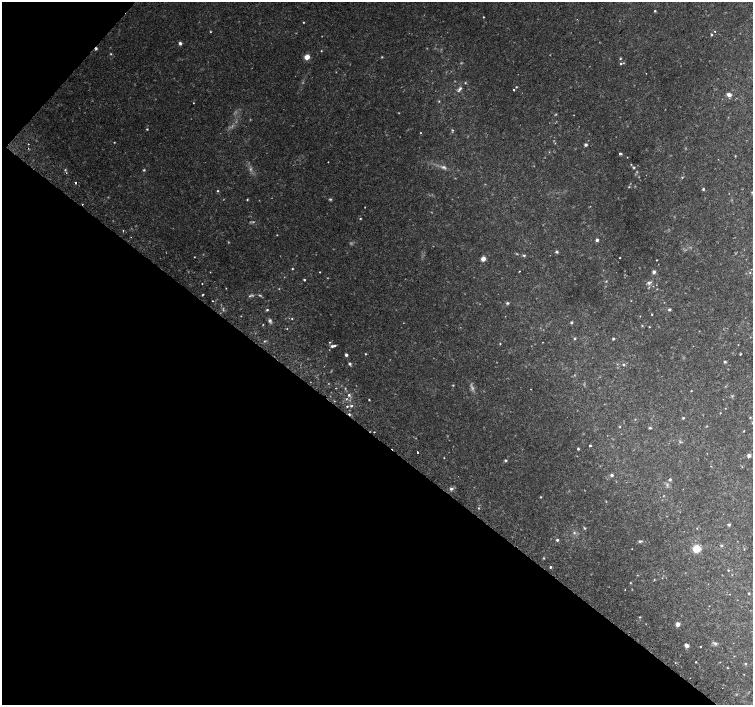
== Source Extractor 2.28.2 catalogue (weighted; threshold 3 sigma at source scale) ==
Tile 9 of 4 x 4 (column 1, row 3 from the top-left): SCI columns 36-1536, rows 1676-3080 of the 6068 x 6094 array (HDU 1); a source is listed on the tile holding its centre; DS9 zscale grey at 2 x 2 block average (1 PNG px = mean of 2 x 2 image px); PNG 755 x 707 px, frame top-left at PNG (2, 2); no overlay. Shown black and unused: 40% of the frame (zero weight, under 2 of 3 exposures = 2% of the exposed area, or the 3 px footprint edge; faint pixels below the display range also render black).
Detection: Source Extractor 2.28.2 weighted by HDU 2 'WHT'; one run over the whole footprint, this tile lists its part. Background 0.0435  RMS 0.0044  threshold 0.0197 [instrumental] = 3 sigma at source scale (4.5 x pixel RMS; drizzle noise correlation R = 1.50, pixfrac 1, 0.0396/0.0396 arcsec/px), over >= 5 px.
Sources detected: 142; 13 too faint to see at this stretch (2 x 2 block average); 5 cosmic-ray / hot-pixel residue — not listed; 2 inside a brighter listed object's ellipse — not listed separately; the other 122 listed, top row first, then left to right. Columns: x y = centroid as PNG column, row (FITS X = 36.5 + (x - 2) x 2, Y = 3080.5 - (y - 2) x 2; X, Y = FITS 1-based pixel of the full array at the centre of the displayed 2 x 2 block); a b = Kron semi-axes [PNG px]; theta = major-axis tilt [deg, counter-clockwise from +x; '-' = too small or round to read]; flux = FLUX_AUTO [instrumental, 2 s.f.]
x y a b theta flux
655 11 2 2 - 2.2
483 17 2 2 - 0.63
303 22 2 2 - 0.57
715 31 2 2 - 0.57
712 35 3 3 - 0.81
180 43 4 3 - 2
96 49 4 3 - 1.2
321 51 3 2 - 0.53
111 54 3 2 - 0.62
307 57 4 4 - 9.3
620 58 3 2 - 0.68
620 63 3 3 - 1.1
516 87 3 2 - 0.62
459 89 10 3 51 2.7
514 90 2 2 - 1.3
729 95 4 3 - 4.4
439 101 3 2 - 0.54
193 103 2 2 - 0.44
556 114 3 2 - 0.67
574 115 2 2 - 0.48
147 129 2 2 - 0.79
452 130 4 2 - 0.66
114 142 2 2 - 0.46
586 145 3 3 - 1.9
620 154 3 2 - 1.6
735 156 3 2 - 0.54
328 162 2 2 - 0.35
444 167 7 4 -7 2.5
634 167 3 3 - 0.94
144 170 4 3 - 0.86
682 178 3 2 - 0.6
76 183 2 2 - 2.8
629 187 2 2 - 0.6
703 189 3 3 - 1.1
218 191 3 2 - 0.7
752 192 3 2 - 0.64
247 199 3 2 - 0.71
360 218 3 2 - 0.64
123 231 3 2 - 0.57
277 235 2 2 - 0.42
597 240 3 2 - 2.6
556 252 4 3 - 1.4
524 255 4 3 - 1.1
620 258 2 2 - 0.51
483 259 5 4 - 4.7
657 260 2 2 - 0.62
292 269 2 2 - 0.69
519 271 2 2 - 0.83
320 272 2 2 - 0.53
654 272 2 2 - 4.8
750 272 3 2 - 0.51
304 280 3 2 - 1.1
606 281 3 3 - 0.66
649 283 6 4 21 2.2
226 288 2 2 - 0.4
203 294 2 2 - 0.7
212 301 2 2 - 0.49
507 303 4 3 - 1.3
669 309 3 3 - 1.5
267 310 3 3 - 1
652 314 2 2 - 0.64
505 316 2 2 - 0.49
292 318 2 2 - 0.56
270 321 6 4 -85 1.9
571 322 4 3 - 1.1
649 327 2 2 - 0.53
287 329 2 2 - 0.43
575 339 3 3 - 0.84
613 339 3 3 - 1.1
264 341 3 2 - 0.68
330 342 2 2 - 0.58
500 344 2 2 - 0.5
332 346 3 3 - 2
365 354 2 2 - 0.67
740 354 3 2 - 0.76
346 355 2 2 - 2.7
725 362 3 3 - 1.2
350 364 3 3 - 1.7
623 365 3 3 - 1.3
453 385 3 2 - 0.59
691 391 3 2 - 0.44
349 395 3 3 - 1.8
369 400 2 2 - 0.62
347 406 3 2 - 0.86
352 406 3 2 - 1
720 413 2 2 - 0.4
349 414 3 3 - 1
683 418 3 3 - 1
750 418 3 2 - 0.6
635 419 3 2 - 0.41
620 427 3 2 - 0.49
650 428 3 3 - 1.1
744 431 3 2 - 0.51
590 445 2 2 - 2.1
578 449 3 2 - 1
417 452 2 2 - 3.6
749 455 4 4 - 2.7
444 458 2 2 - 0.42
505 460 4 3 - 1.3
612 475 4 3 - 1.5
670 479 3 3 - 1.6
451 489 4 4 - 1.9
541 497 3 2 - 0.71
729 525 4 3 - 1.2
574 533 3 3 - 0.9
557 540 3 3 - 1.4
640 541 6 3 6 1.6
721 545 3 3 - 0.82
632 549 2 2 - 0.32
696 549 7 6 - 12
550 567 2 2 - 1.2
728 570 3 2 - 0.59
654 580 3 2 - 0.52
630 583 3 2 - 0.54
749 593 2 2 - 0.74
730 594 2 2 - 0.36
640 617 3 2 - 0.61
678 624 4 4 - 4.1
715 643 6 3 -23 1.9
687 645 4 3 - 3.9
696 662 2 2 - 0.51
745 663 3 2 - 0.71
Overlapping masked pixels (flux is a lower limit): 2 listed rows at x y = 96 49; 349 414
Isophote crosses this tile's border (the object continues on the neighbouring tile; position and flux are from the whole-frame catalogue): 1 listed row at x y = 752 192
Diffuse or blended objects may show on this block-average render without a row.